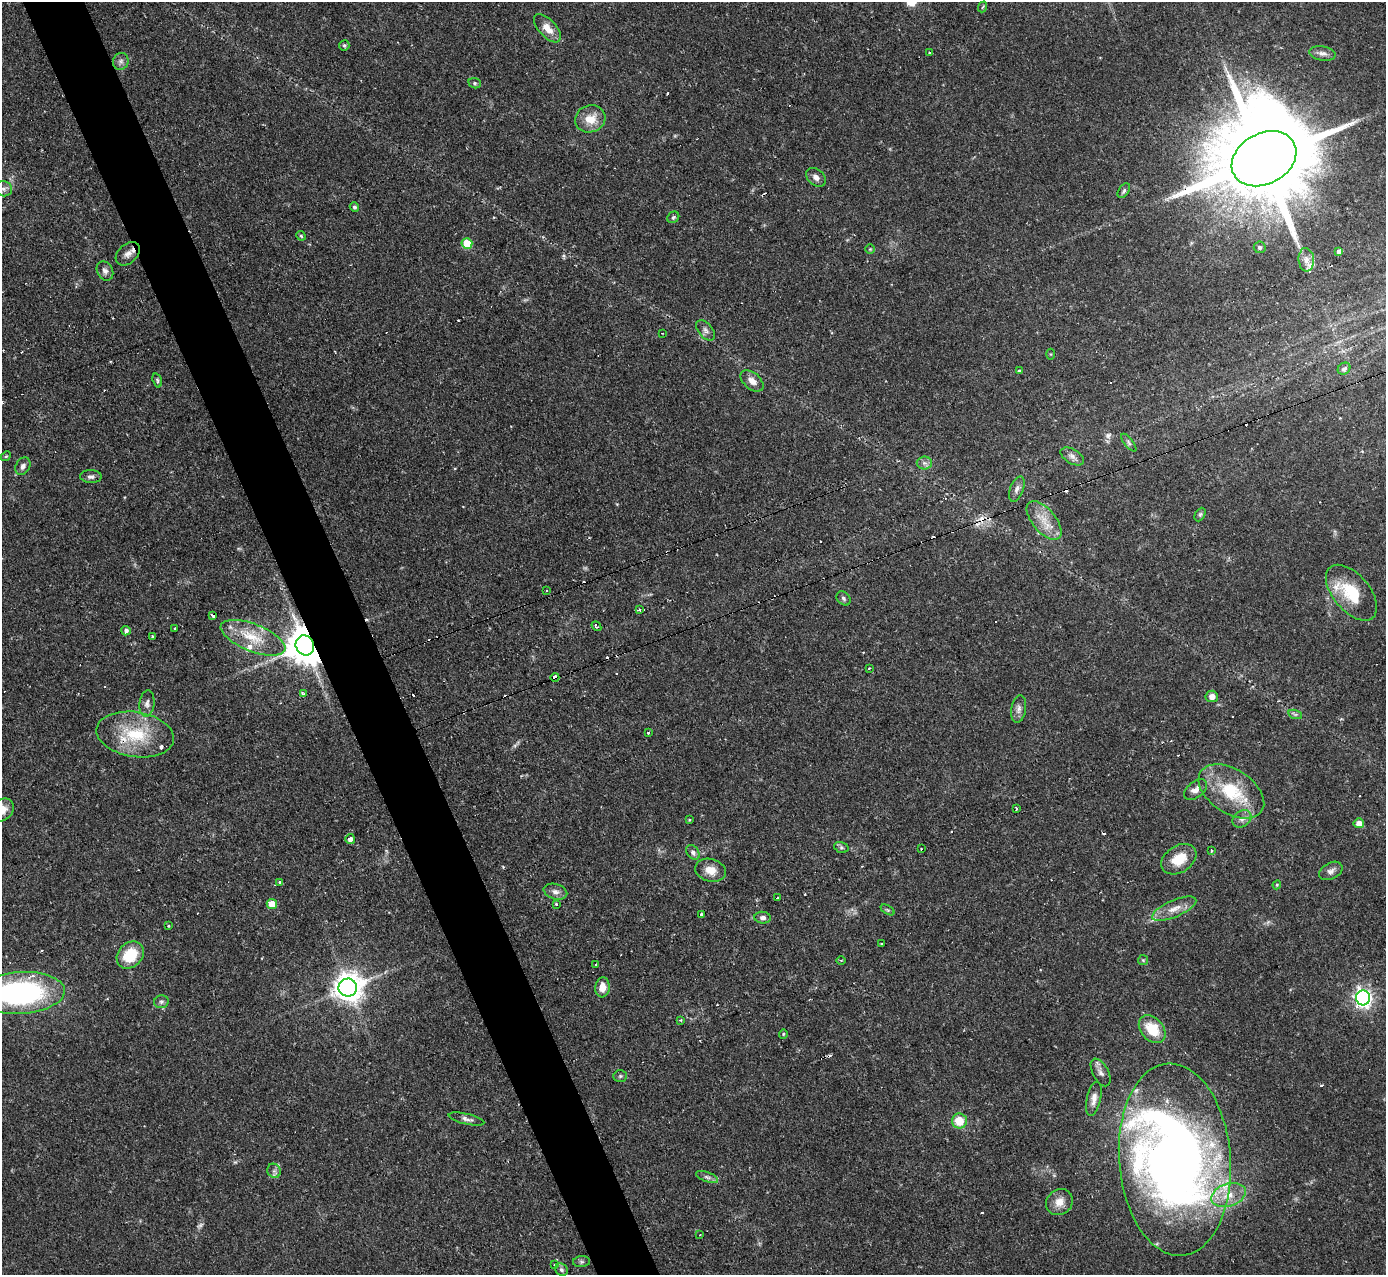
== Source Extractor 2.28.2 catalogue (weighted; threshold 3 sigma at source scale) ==
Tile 11 of 4 x 4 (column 3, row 3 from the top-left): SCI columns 2767-4150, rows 1419-2691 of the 5533 x 5515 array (HDU 1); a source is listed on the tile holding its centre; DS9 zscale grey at full resolution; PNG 1388 x 1277 px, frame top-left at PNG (2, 2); each listed source drawn as its Kron ellipse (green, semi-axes under 4 px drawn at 4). Shown black and unused: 5% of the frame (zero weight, under 2 of 3 exposures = <1% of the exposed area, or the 3 px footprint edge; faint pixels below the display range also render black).
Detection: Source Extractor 2.28.2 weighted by HDU 2 'WHT'; one run over the whole footprint, this tile lists its part. Background 0.121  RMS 0.0064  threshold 0.0289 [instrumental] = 3 sigma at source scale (4.5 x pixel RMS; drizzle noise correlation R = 1.50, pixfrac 1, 0.05/0.05 arcsec/px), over >= 5 px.
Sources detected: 143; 1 too faint to see at this stretch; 3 inside a brighter object's white glare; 23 cosmic-ray / hot-pixel residue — neither listed nor drawn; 5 inside a brighter listed object's ellipse — not listed separately; the other 111 listed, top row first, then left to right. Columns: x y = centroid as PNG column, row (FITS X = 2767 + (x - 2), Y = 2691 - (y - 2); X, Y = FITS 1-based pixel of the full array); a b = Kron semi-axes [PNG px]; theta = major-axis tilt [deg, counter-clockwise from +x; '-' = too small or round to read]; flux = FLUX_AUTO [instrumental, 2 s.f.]
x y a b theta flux
982 7 5 3 - 0.9
547 28 17 8 -48 7.4
344 45 5 5 - 1
929 53 3 2 - 0.82
1322 53 13 7 -10 3.1
121 61 8 7 - 2.2
475 83 6 5 - 1.1
590 119 15 13 17 11
1264 159 34 25 28 16000
816 177 11 8 -41 3.2
4 189 8 7 - 2.9
1124 191 8 5 54 1.5
354 207 5 4 - 1.3
673 217 6 5 - 1.2
301 236 5 4 - 0.86
467 243 5 5 - 23
1260 247 6 5 - 1.3
870 249 5 5 - 0.78
1339 251 4 4 - 2.3
128 254 14 9 42 4.6
1306 260 12 8 -85 3.8
105 271 10 8 -61 2.8
706 330 12 7 -51 2.7
662 333 3 2 - 0.43
1051 354 5 3 - 0.64
1344 369 7 5 39 2.1
1019 371 4 4 - 0.68
157 380 7 4 -73 1.1
752 381 13 8 -40 4.8
1129 443 11 4 -51 1.5
6 456 5 4 - 0.79
1072 456 13 7 -31 3.3
924 463 8 6 -1 2.1
23 466 9 7 61 2.7
91 477 10 6 -2 2.2
1017 489 13 6 69 3.2
1200 515 7 5 63 1.2
1044 520 23 11 -50 12
546 591 3 2 - 1.1
1351 593 33 18 -50 26
843 598 8 6 -48 1.5
639 610 4 3 - 1.7
213 615 3 3 - 3
596 626 5 2 - 1.3
174 629 3 3 - 1.4
126 631 5 4 - 2
153 637 3 3 - 1.1
253 638 34 13 -21 21
305 645 10 9 - 1800
869 668 3 2 - 1.1
555 677 4 3 - 11
304 694 4 3 - 3.2
1212 696 6 5 - 3.9
147 704 13 7 83 3.2
1019 709 14 7 81 3.3
1295 714 7 4 -18 1.2
648 733 3 3 - 0.79
135 734 39 22 -9 34
1195 790 13 8 39 4.4
1231 791 36 22 -33 34
1016 809 3 3 - 2.2
3 810 12 10 49 6.3
1242 819 10 7 36 3.3
689 820 3 3 - 0.63
1359 823 5 5 - 5.3
350 839 5 5 - 2.9
841 847 7 5 -18 1.4
921 849 2 2 - 0.56
1211 850 4 2 - 0.64
693 852 8 5 -50 2.1
1179 859 19 13 33 14
711 870 15 11 -15 8
1331 871 12 8 28 3.1
279 883 3 3 - 2.6
1277 885 4 4 - 0.71
555 892 12 7 -16 3.4
777 898 3 2 - 1
272 904 5 5 - 10
556 904 3 3 - 1.3
1174 909 24 8 23 7.8
888 910 8 3 -32 0.89
701 914 4 3 - 1.2
763 918 8 6 -5 2.3
168 926 4 3 - 0.69
882 943 3 3 - 1.3
130 955 15 12 45 21
841 960 4 3 - 0.75
1143 960 5 5 - 0.89
596 964 3 3 - 1.8
602 987 10 7 85 6.9
348 988 9 9 - 870
20 993 45 21 3 140
1363 998 7 7 - 260
161 1002 7 6 - 1.8
680 1020 3 3 - 1.2
1152 1029 16 11 -48 18
783 1034 5 4 - 0.79
1101 1072 15 7 -62 3.3
620 1076 7 5 2 1.2
1094 1099 17 7 78 4.5
467 1119 18 5 -13 2.8
959 1121 7 7 - 14
1175 1160 96 56 -86 510
274 1171 7 6 - 2
707 1177 11 5 -20 2
1228 1195 17 11 18 12
1059 1202 14 12 40 6.8
700 1235 3 2 - 1.3
581 1262 8 5 5 1.4
554 1265 3 2 - 0.95
561 1270 7 5 -46 1.6
Overlapping masked pixels (flux is a lower limit): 4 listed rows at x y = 1264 159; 305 645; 555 677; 135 734
Isophote crosses this tile's border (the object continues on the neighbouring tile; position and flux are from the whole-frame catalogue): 2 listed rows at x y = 3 810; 20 993
Unlisted compact peaks at least as high as the median listed source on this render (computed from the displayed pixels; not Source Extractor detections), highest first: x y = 1108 435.